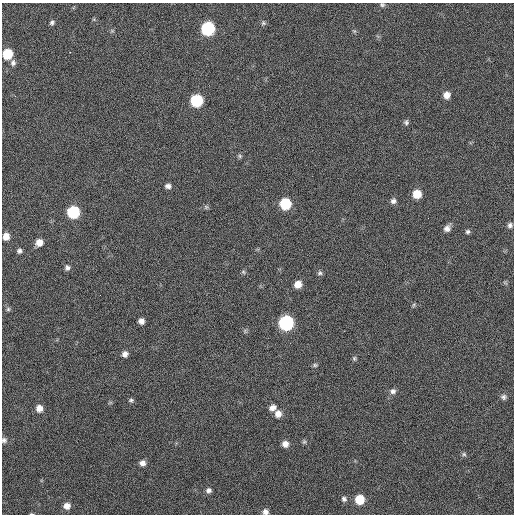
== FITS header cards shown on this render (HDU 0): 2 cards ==
NAXIS1  =                  512 / Axis length
NAXIS2  =                  512 / Axis length

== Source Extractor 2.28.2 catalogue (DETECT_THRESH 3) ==
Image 512 x 512 px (HDU 0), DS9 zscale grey, 1 PNG px = 1 image px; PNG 516 x 516 px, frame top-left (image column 1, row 512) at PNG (2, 3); no overlay
Background 48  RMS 5.1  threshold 15.2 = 3 sigma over >= 5 px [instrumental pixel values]
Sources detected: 53; all 53 listed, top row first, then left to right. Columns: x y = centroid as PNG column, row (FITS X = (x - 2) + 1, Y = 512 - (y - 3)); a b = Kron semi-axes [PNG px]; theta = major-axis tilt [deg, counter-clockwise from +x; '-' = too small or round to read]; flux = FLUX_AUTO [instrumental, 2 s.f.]
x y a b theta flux
382 5 7 5 -9 670
52 22 6 5 - 780
263 23 6 6 - 660
208 29 8 8 - 40000
354 31 6 4 -44 460
70 52 3 2 - 430
7 54 7 7 - 11000
13 63 8 7 - 1100
447 95 8 7 - 2500
196 100 8 8 - 25000
406 122 6 6 - 740
240 156 6 5 - 590
168 186 7 6 - 1200
417 194 7 7 - 5700
393 201 7 6 - 1100
285 204 7 7 - 19000
206 207 6 6 - 610
73 212 8 8 - 26000
510 225 7 6 - 980
447 228 9 7 51 1700
468 232 6 5 - 700
6 236 7 6 - 2800
39 242 7 7 - 2800
19 251 5 5 - 910
67 268 7 6 - 1000
243 272 6 5 - 550
320 273 6 6 - 740
505 283 7 3 -37 480
298 284 7 6 - 3500
414 305 6 4 88 480
8 309 6 6 - 660
141 321 6 5 - 1700
286 323 8 8 - 63000
125 354 6 6 - 1600
354 358 7 5 -76 590
315 365 7 5 0 590
393 391 8 7 - 1300
503 397 8 7 - 1000
131 400 5 5 - 670
39 408 8 7 - 2500
272 408 9 7 24 1800
278 414 8 7 - 2400
4 440 6 6 - 900
304 442 6 5 - 560
285 444 7 6 - 2100
464 454 6 5 - 640
142 463 7 6 - 1700
209 490 7 6 - 1100
344 499 8 7 - 1100
360 499 8 7 - 8800
67 506 7 7 - 2200
265 512 7 6 - 1300
31 514 6 3 -8 340
At the frame edge (FLAGS 8, measured only in part): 4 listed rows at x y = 382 5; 4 440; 265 512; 31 514